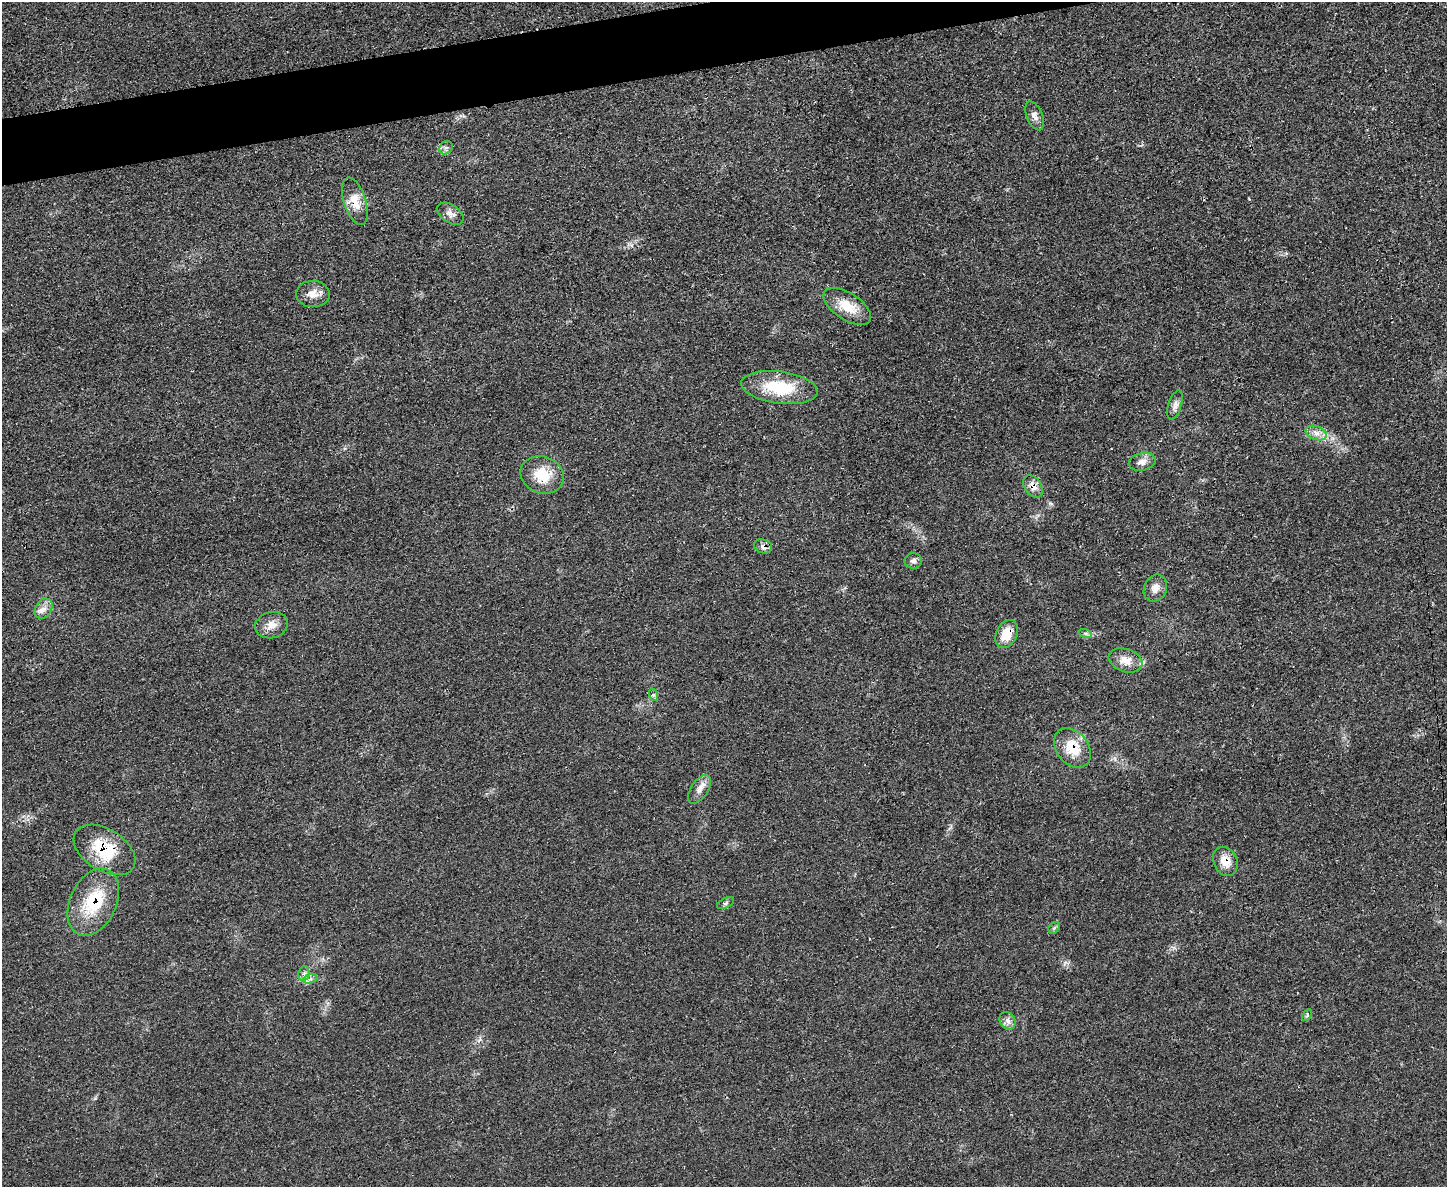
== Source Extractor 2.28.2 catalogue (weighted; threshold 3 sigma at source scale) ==
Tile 8 of 3 x 4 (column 2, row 3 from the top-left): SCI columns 1603-3047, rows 1203-2387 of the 4748 x 4760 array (HDU 1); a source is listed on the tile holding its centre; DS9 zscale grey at full resolution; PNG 1449 x 1189 px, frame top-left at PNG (2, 2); each listed source drawn as its Kron ellipse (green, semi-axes under 4 px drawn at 4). Shown black and unused: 4% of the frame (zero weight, under 3 of 4 exposures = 2% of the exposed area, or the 3 px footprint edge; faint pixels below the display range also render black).
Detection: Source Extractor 2.28.2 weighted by HDU 2 'WHT'; one run over the whole footprint, this tile lists its part. Background 0.0464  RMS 0.0051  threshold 0.0228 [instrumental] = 3 sigma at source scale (4.5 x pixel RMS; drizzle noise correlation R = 1.50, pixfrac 1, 0.05/0.05 arcsec/px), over >= 5 px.
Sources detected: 33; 1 inside a brighter listed object's ellipse — not listed separately; the other 32 listed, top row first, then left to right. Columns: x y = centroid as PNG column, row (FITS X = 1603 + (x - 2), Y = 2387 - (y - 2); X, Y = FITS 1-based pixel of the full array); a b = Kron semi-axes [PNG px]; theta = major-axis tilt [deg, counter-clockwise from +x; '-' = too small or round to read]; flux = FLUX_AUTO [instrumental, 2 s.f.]
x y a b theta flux
1035 116 15 8 -67 2.9
446 148 7 6 - 1.4
355 201 25 11 -72 8.3
450 214 14 9 -34 3.1
313 294 17 13 -3 5.4
847 306 27 13 -33 11
779 387 38 16 -8 24
1175 405 15 6 73 2.4
1316 433 11 6 -20 3.2
1142 462 13 9 12 3.6
542 475 22 18 -22 15
1033 486 12 8 -56 4.1
763 546 9 7 -18 2.3
913 561 9 7 2 1.9
1155 588 14 11 67 4.3
44 609 10 8 57 3.1
271 625 16 13 14 5.3
1085 633 7 4 -18 0.87
1007 634 15 10 63 11
1126 660 17 11 -19 6.4
654 695 6 4 -71 0.98
1072 748 22 16 -52 14
700 789 16 8 55 3.9
104 850 34 20 -32 24
1225 861 15 12 -63 7.3
93 902 35 23 65 26
726 903 9 5 27 1.1
1054 928 6 5 - 0.95
304 973 7 5 78 1.5
310 979 7 4 19 1.4
1307 1015 6 4 60 0.77
1008 1021 9 7 -54 2.5
Overlapping masked pixels (flux is a lower limit): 8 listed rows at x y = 355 201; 1033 486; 763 546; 1007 634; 1072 748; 104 850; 1225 861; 93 902